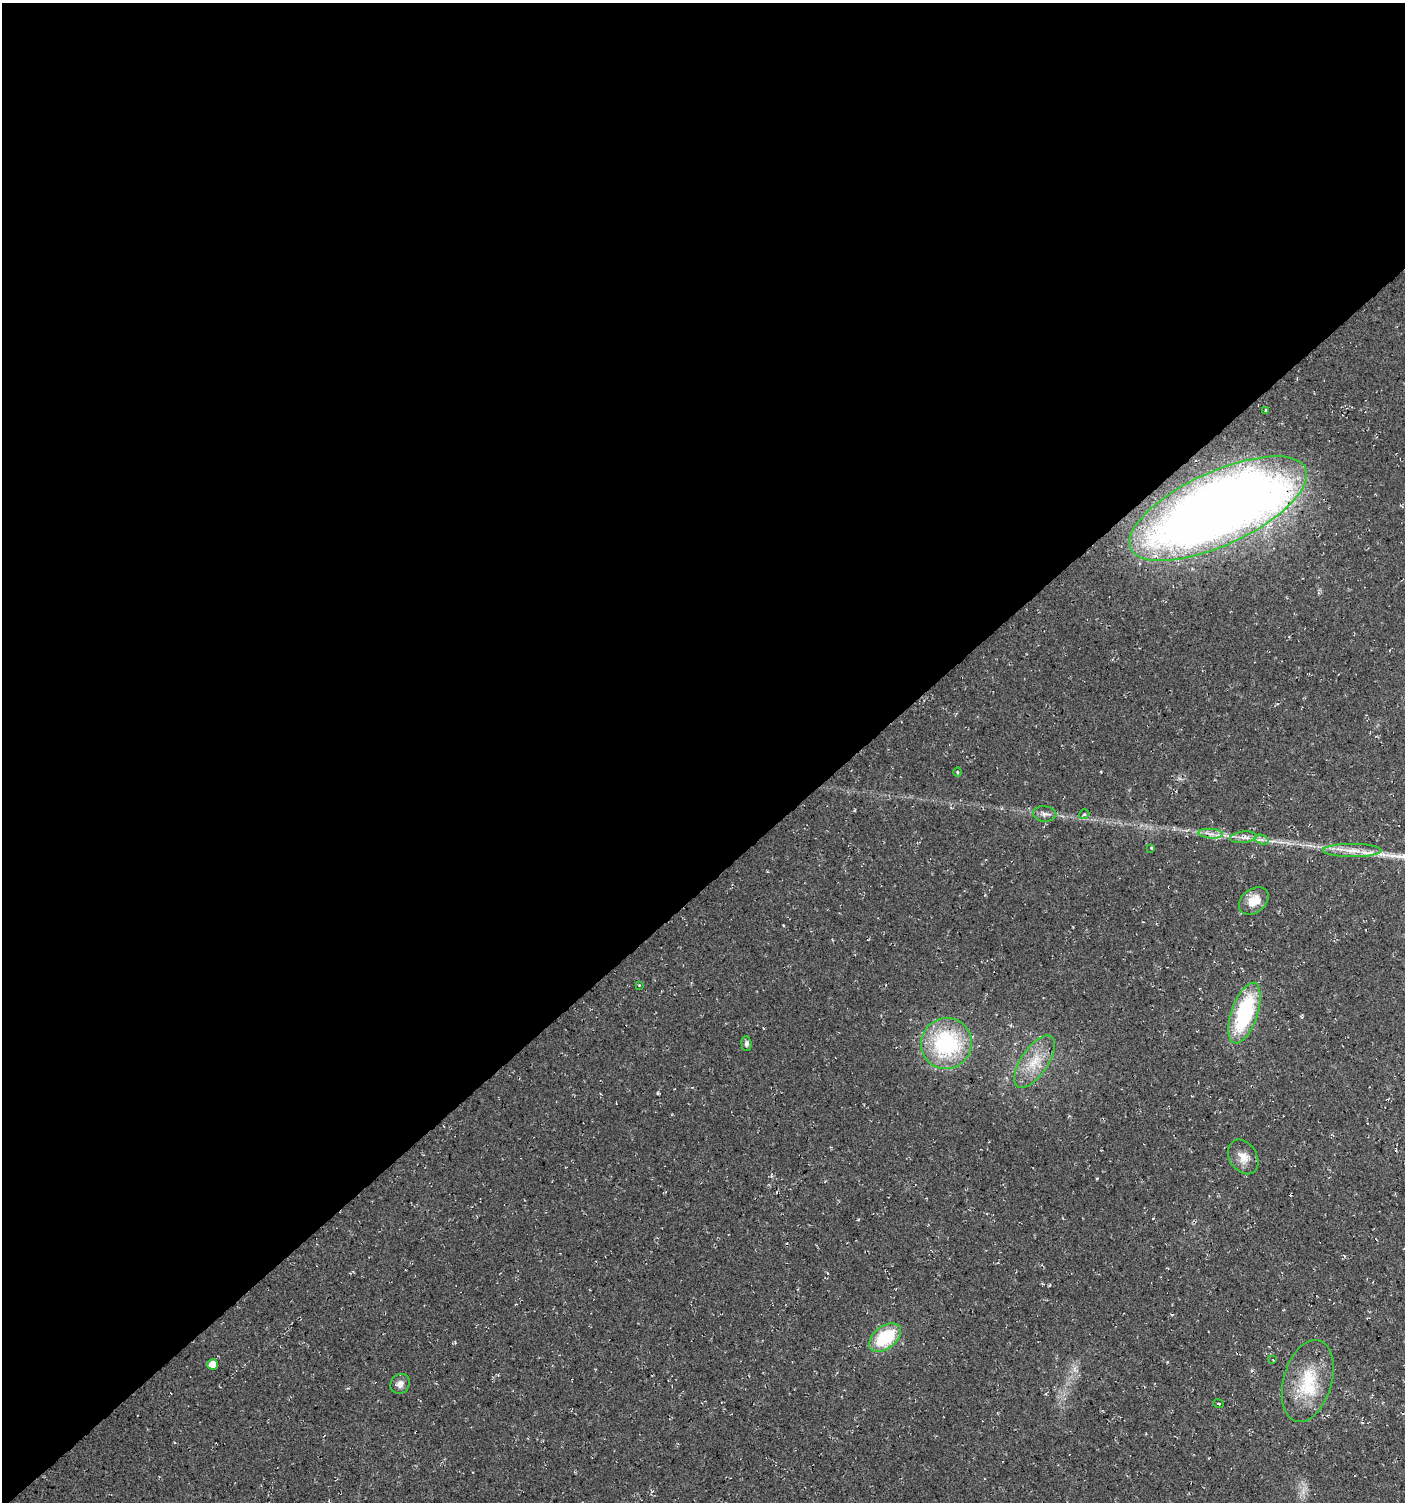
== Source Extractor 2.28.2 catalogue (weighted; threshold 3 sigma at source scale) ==
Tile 2 of 4 x 4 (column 2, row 1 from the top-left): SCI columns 1547-2949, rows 4506-6005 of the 5964 x 6007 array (HDU 1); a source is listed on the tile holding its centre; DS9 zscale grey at full resolution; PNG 1407 x 1504 px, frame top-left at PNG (2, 3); each listed source drawn as its Kron ellipse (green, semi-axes under 4 px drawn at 4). Shown black and unused: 59% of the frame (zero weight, under 3 of 4 exposures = <1% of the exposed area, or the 3 px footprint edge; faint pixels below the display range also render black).
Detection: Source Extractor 2.28.2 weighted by HDU 2 'WHT'; one run over the whole footprint, this tile lists its part. Background 0.00915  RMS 0.0049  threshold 0.022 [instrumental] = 3 sigma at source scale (4.5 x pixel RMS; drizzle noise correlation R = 1.50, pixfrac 1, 0.0396/0.0396 arcsec/px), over >= 5 px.
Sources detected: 24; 1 inside a brighter listed object's ellipse — not listed separately; the other 23 listed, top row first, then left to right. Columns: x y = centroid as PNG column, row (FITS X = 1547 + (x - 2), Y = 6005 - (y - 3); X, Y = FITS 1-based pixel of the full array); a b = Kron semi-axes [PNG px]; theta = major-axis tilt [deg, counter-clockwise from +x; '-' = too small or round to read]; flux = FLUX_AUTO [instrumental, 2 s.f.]
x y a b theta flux
1266 410 3 3 - 0.72
1218 509 96 37 25 770
957 772 4 3 - 0.48
1045 814 12 8 -3 2.4
1084 814 5 4 - 0.94
1211 834 12 5 -4 2.6
1243 837 13 5 6 2.5
1262 840 7 4 -19 1.4
1151 848 4 2 - 0.49
1352 850 29 6 0 6.6
1254 901 16 12 38 7.5
639 985 3 3 - 0.38
1244 1013 32 13 71 50
946 1043 26 25 - 53
746 1044 7 5 -86 1.2
1035 1062 30 13 56 12
1243 1157 18 13 -58 5.6
885 1338 18 11 37 25
1273 1360 3 2 - 0.37
212 1364 5 5 - 5.3
1308 1381 42 24 74 24
400 1384 10 9 - 3
1218 1404 5 3 - 0.67
Overlapping masked pixels (flux is a lower limit): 1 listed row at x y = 1218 509
Unlisted compact peaks at least as high as the median listed source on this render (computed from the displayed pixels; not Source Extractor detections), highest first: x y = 658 1093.